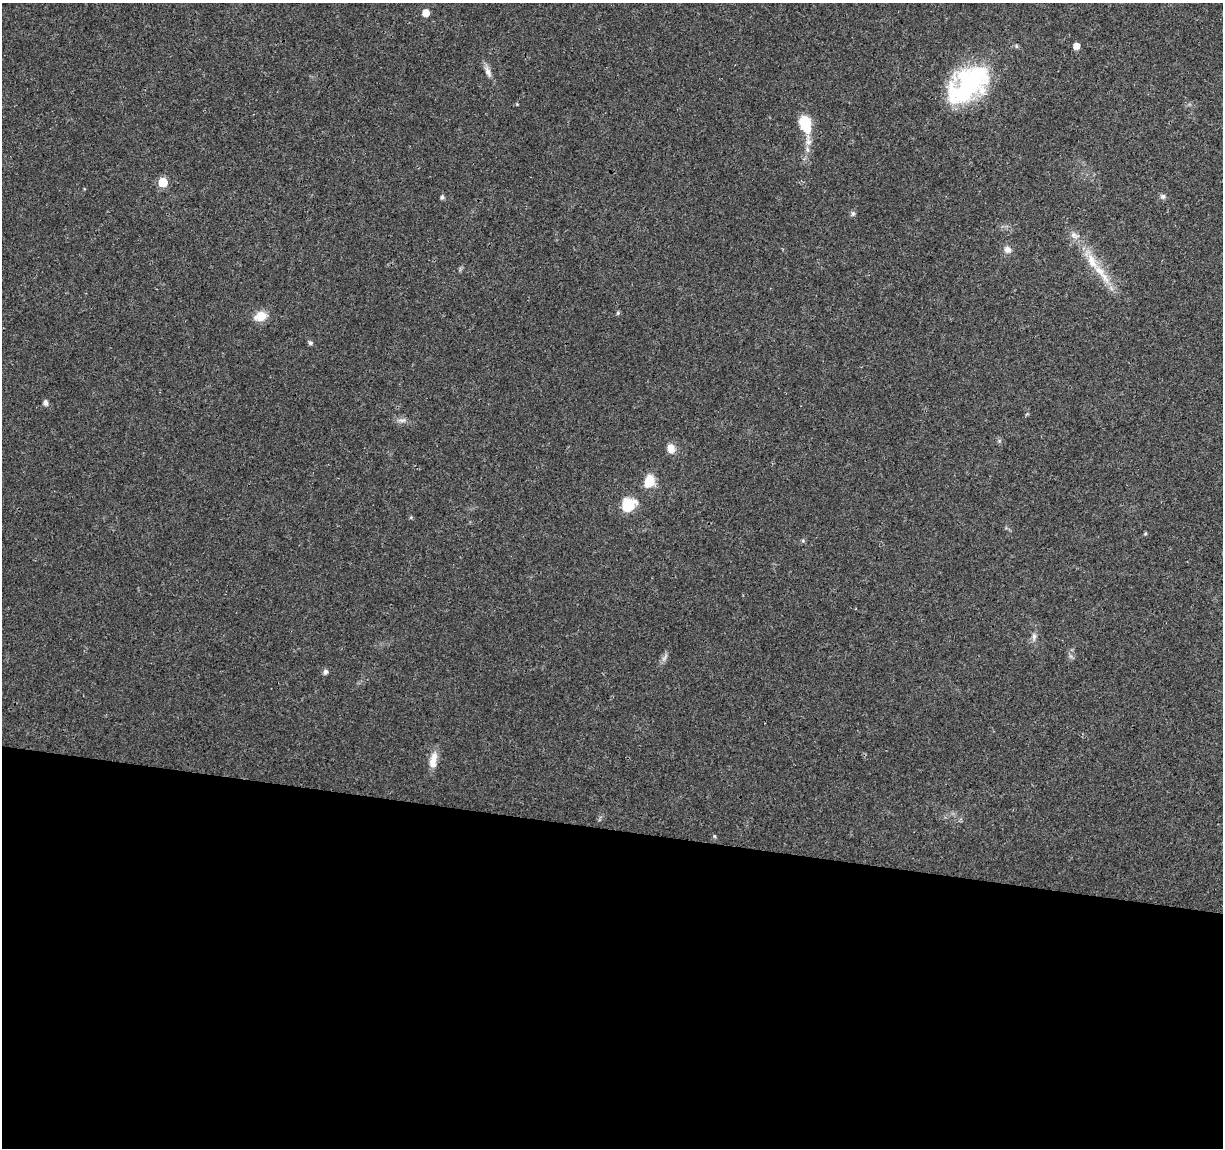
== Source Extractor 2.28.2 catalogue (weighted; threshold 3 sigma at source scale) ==
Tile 14 of 4 x 4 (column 2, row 4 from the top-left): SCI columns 1226-2446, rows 228-1373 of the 4896 x 5099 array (HDU 1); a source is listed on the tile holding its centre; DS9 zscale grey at full resolution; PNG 1225 x 1150 px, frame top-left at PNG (2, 3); no overlay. Shown black and unused: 28% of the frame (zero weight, under 3 of 4 exposures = <1% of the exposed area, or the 3 px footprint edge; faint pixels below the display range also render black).
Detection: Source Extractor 2.28.2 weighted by HDU 2 'WHT'; one run over the whole footprint, this tile lists its part. Background 0.0204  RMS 0.0029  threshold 0.0131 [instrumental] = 3 sigma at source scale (4.5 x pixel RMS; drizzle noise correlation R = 1.50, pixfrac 1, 0.0396/0.0396 arcsec/px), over >= 5 px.
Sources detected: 30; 2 inside a brighter listed object's ellipse — not listed separately; the other 28 listed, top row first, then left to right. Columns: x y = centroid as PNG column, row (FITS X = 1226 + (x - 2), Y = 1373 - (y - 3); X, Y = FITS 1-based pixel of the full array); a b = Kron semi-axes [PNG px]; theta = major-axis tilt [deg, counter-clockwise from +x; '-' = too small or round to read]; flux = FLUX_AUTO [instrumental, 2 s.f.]
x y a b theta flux
426 13 5 5 - 4.2
1076 46 5 5 - 2.7
488 72 17 7 -68 1.7
968 84 47 27 40 43
805 124 17 11 -74 9.7
808 142 10 9 - 1.7
163 182 6 5 - 12
1163 196 7 7 - 0.78
442 197 5 5 - 0.71
853 213 8 6 89 0.63
1074 235 13 8 -38 1.8
1007 250 9 9 - 1.6
1092 261 30 11 -63 6.7
618 313 5 4 - 0.49
260 316 14 10 18 4.3
310 343 7 5 -29 0.6
45 403 6 5 - 1.2
1027 414 4 4 - 0.4
402 420 13 5 6 1.2
671 448 12 9 -73 2.5
649 481 14 10 68 5.6
629 504 10 9 - 12
1145 533 5 4 - 0.34
1034 636 10 6 -85 1.1
665 657 13 4 53 1
325 672 5 5 - 1.1
433 760 22 9 79 3.4
714 836 6 3 -71 0.33